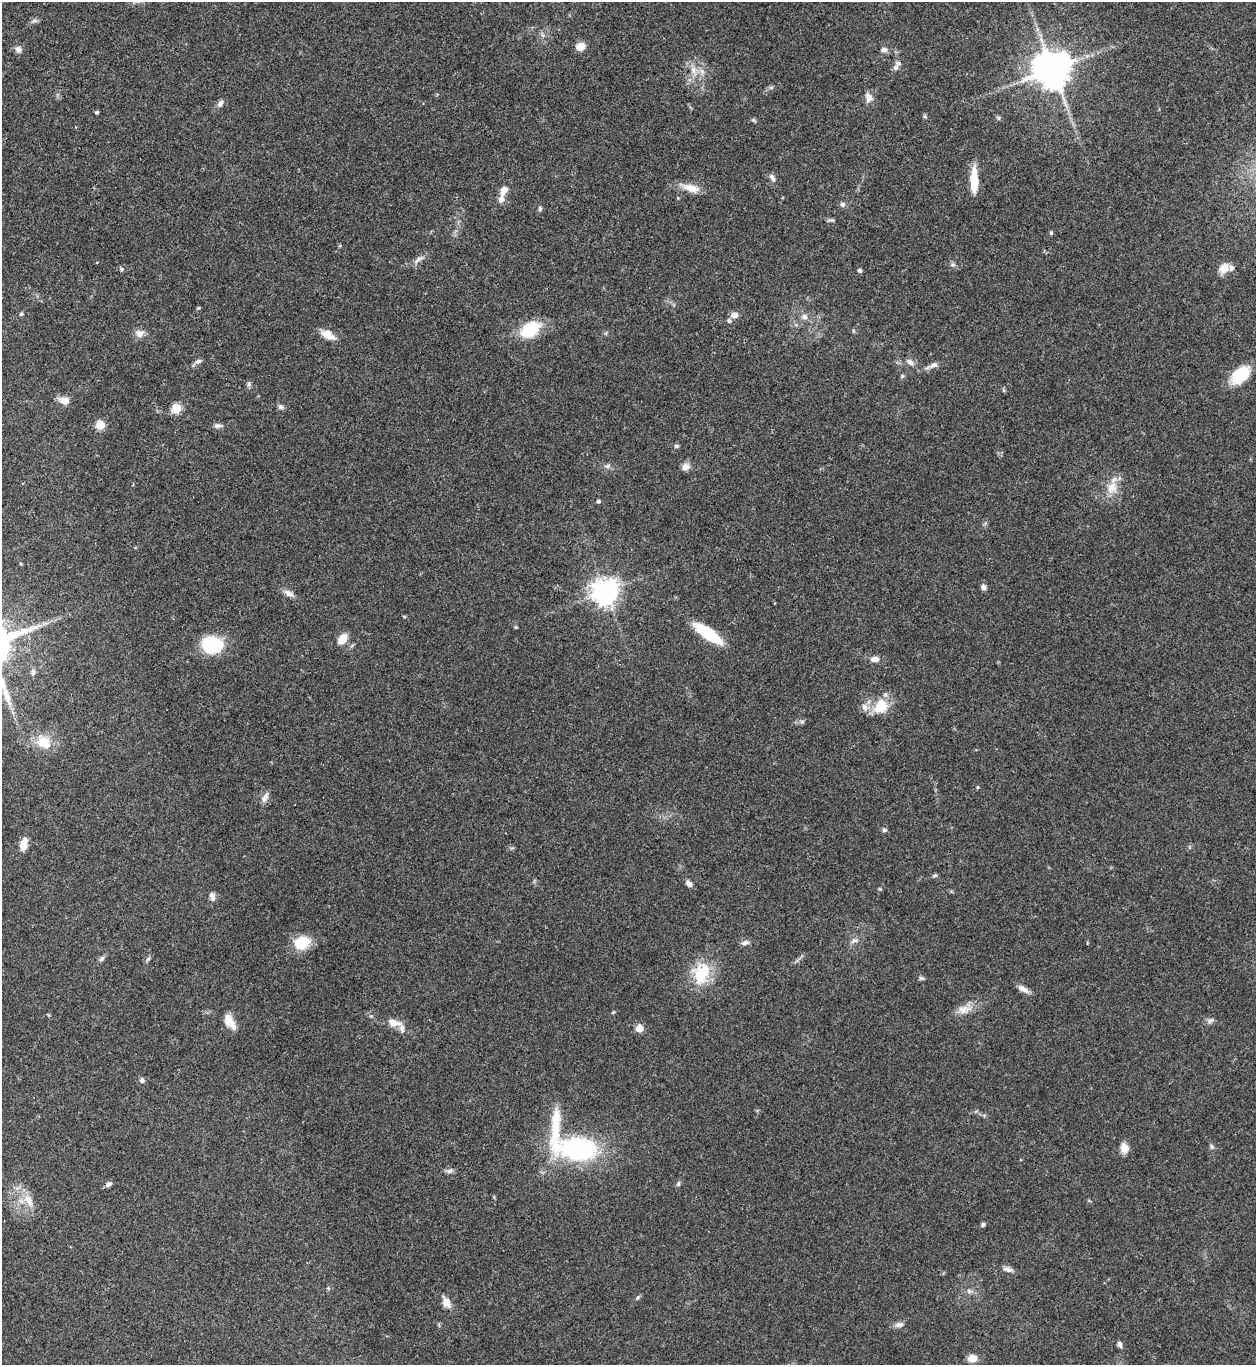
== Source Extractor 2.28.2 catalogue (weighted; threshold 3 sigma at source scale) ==
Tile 11 of 4 x 4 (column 3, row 3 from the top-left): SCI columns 2785-4038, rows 1365-2727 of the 5443 x 5458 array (HDU 1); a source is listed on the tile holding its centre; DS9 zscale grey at full resolution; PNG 1258 x 1367 px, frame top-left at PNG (2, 2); no overlay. Shown black and unused: <1% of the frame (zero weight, under 3 of 4 exposures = <1% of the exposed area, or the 3 px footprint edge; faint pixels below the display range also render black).
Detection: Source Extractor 2.28.2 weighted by HDU 2 'WHT'; one run over the whole footprint, this tile lists its part. Background 0.062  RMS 0.0052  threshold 0.0232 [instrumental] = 3 sigma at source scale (4.5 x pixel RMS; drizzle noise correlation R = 1.50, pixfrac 1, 0.05/0.05 arcsec/px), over >= 5 px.
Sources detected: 106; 3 inside a brighter listed object's ellipse — not listed separately; the other 103 listed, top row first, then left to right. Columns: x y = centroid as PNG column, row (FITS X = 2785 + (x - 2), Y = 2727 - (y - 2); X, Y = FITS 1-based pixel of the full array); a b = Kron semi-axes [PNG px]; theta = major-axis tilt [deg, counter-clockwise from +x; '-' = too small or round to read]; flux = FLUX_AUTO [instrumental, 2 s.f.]
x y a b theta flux
34 21 7 4 19 1.1
580 46 9 8 - 5.6
18 49 9 7 -24 2.1
884 50 7 6 - 1.8
896 67 8 7 - 2
1052 69 10 10 - 1500
693 70 14 8 -71 4.5
702 71 8 6 -70 2.2
868 97 14 9 -83 3
220 104 11 6 53 1.9
97 112 4 4 - 0.79
925 116 6 4 -59 0.73
999 118 6 4 71 0.69
753 120 7 4 -30 0.81
772 177 11 6 -58 1.9
974 181 27 7 -89 13
691 188 24 10 -17 6.6
504 190 14 9 64 3.9
842 204 7 7 - 1.4
540 209 7 5 -77 0.92
832 220 11 4 0 1
1051 233 5 4 - 0.69
419 259 18 5 34 2.6
953 264 7 5 17 1.1
1224 268 14 11 53 5.8
122 269 5 5 - 0.84
859 270 6 5 - 0.91
198 308 5 4 - 0.58
21 314 5 5 - 0.69
735 315 9 7 8 2.6
804 317 9 8 - 2.4
729 321 6 5 - 1.1
530 329 23 14 32 21
139 334 12 9 1 3.1
328 335 18 9 -29 5.7
198 361 11 6 26 1.6
910 362 11 7 -38 2.1
934 365 12 7 22 2.5
1240 375 23 14 42 18
902 376 5 5 - 0.81
249 384 6 6 - 1.1
64 400 13 9 -12 4.2
281 407 7 7 - 1.4
177 408 5 5 - 26
100 425 5 5 - 23
217 426 10 6 6 1.8
676 446 7 5 14 0.88
607 466 9 5 16 1.5
685 467 10 8 26 3.1
1112 487 19 13 57 7.9
598 501 5 5 - 0.81
984 587 7 6 - 2.1
605 591 8 8 - 570
288 593 15 7 -31 2.9
516 627 4 3 - 0.69
708 633 32 10 -36 24
343 639 10 7 54 8.7
212 645 21 16 -5 29
875 659 11 7 2 3.4
33 672 9 5 81 1.4
881 706 16 13 41 14
865 707 10 8 -61 2.9
802 722 6 5 - 1
43 742 20 15 -40 11
978 787 5 3 - 0.5
265 797 14 7 60 2.7
884 830 6 6 - 1
24 844 12 7 78 6.4
935 875 6 4 17 0.85
689 884 9 6 -50 2.1
880 889 5 4 - 0.57
212 896 12 7 -72 2
854 941 10 6 18 2
301 943 17 13 23 15
745 943 11 6 16 1.8
102 959 9 5 45 1.4
148 959 9 4 45 0.95
701 973 29 21 73 20
921 978 6 5 - 1
1023 989 17 6 -30 2.9
964 1009 21 10 11 5.8
371 1016 4 4 - 0.61
1211 1020 10 6 28 1.5
230 1022 18 9 -57 7
394 1023 17 9 -10 5.1
639 1028 5 5 - 13
142 1080 7 6 - 1.4
556 1126 72 12 87 23
1212 1147 7 5 -72 1
1124 1148 12 10 -72 3.9
578 1149 32 18 -3 84
449 1171 9 6 23 1.6
109 1184 7 6 - 1.5
678 1184 7 5 83 0.97
29 1200 19 10 -62 6.6
983 1224 5 5 - 1.1
1008 1269 12 7 -21 2.3
969 1291 7 6 - 1.4
638 1297 7 4 58 0.82
446 1303 15 9 -67 4
899 1325 13 7 10 2.2
1120 1344 8 5 -70 1.6
972 1358 10 8 3 4.5